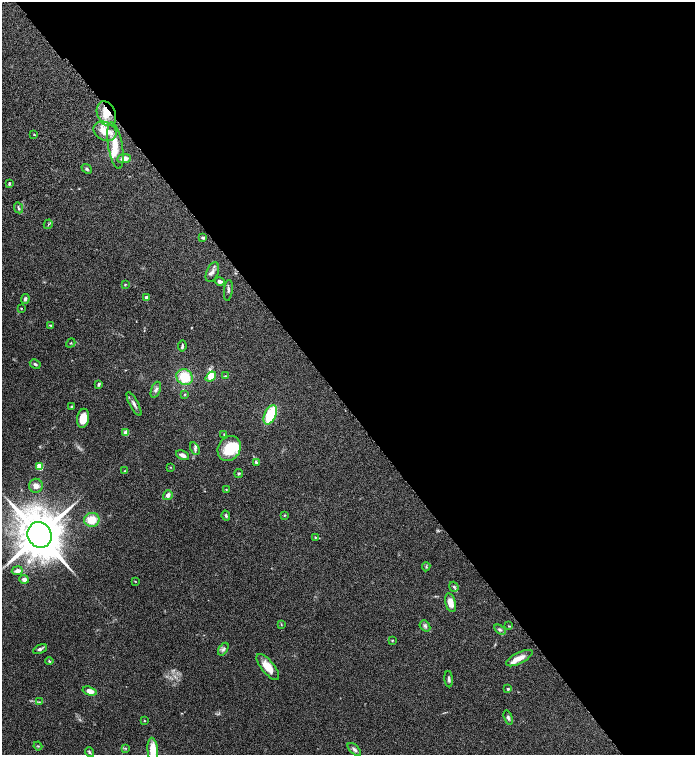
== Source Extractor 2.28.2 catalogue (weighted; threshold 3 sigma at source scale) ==
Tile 8 of 4 x 4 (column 4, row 2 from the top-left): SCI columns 4417-5801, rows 3113-4617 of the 6200 x 6220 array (HDU 1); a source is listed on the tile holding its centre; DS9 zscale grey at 2 x 2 block average (1 PNG px = mean of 2 x 2 image px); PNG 697 x 757 px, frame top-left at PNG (2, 2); each listed source drawn as its Kron ellipse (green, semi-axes under 4 px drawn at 4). Shown black and unused: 54% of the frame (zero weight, under 6 of 12 exposures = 6% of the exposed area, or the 3 px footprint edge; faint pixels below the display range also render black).
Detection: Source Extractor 2.28.2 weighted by HDU 2 'WHT'; one run over the whole footprint, this tile lists its part. Background 0.0762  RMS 0.0039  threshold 0.016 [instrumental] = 3 sigma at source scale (4.09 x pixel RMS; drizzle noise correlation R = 1.36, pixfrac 0.8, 0.05/0.05 arcsec/px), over >= 5 px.
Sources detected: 84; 8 inside a brighter listed object's ellipse — not listed separately; the other 76 listed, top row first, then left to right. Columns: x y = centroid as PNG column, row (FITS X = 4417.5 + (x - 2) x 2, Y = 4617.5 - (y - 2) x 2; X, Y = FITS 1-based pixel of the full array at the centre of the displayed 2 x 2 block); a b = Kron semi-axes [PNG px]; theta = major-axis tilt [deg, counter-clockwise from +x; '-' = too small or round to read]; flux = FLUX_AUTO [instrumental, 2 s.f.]
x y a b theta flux
106 114 13 9 -67 12
105 131 12 9 -27 12
34 134 2 2 - 0.67
115 146 23 7 -80 14
124 159 7 4 7 5.2
87 169 5 4 - 1.4
9 183 4 3 - 1
18 208 5 3 - 1.2
48 224 5 2 - 0.93
203 238 4 3 - 1.5
212 272 10 6 66 3.2
220 281 5 4 - 2.2
125 285 3 2 - 0.56
228 290 10 2 83 1.4
146 297 3 2 - 6.2
25 299 5 3 - 1.7
21 308 3 2 - 0.45
51 325 3 2 - 0.67
71 343 5 2 - 0.59
182 346 5 2 - 1.3
35 364 5 3 - 1.7
225 376 4 3 - 0.82
185 377 9 7 -34 22
211 377 6 4 39 9.2
99 384 4 3 - 1.5
156 390 8 4 70 2.3
185 394 3 3 - 0.55
134 404 13 3 -61 2.9
71 406 3 3 - 0.66
270 415 10 6 66 32
83 418 9 6 79 13
126 433 3 2 - 13
224 434 3 2 - 0.53
229 448 13 11 57 25
195 449 7 4 -62 1.9
183 455 7 3 -24 3.5
256 462 3 2 - 1.2
40 467 3 3 - 28
170 467 3 2 - 0.41
125 471 4 4 - 0.78
239 473 4 3 - 0.99
36 486 7 7 - 3.5
226 490 3 3 - 0.61
168 495 5 4 - 3.4
284 515 4 3 - 0.59
226 516 5 3 - 1.4
92 520 8 7 - 14
39 535 13 11 -60 3700
315 537 3 3 - 0.69
426 567 4 2 - 0.74
17 571 5 4 - 3.6
24 579 5 4 - 2.4
135 581 3 2 - 0.45
454 587 5 3 - 1.1
450 603 9 5 -76 7.8
281 624 4 3 - 0.62
425 626 6 4 -48 1.8
508 626 3 2 - 0.53
500 630 6 3 -31 1.7
392 640 3 2 - 0.6
40 649 7 3 28 2.3
223 649 7 3 57 1.9
519 658 14 5 27 6.9
49 661 4 2 - 0.82
268 667 16 6 -51 11
449 679 8 3 -86 1.7
508 689 2 2 - 1.2
90 691 7 4 -16 6.4
39 702 3 2 - 0.6
508 718 7 3 -72 1.6
144 721 3 2 - 0.46
38 746 4 2 - 0.63
125 748 3 2 - 0.68
354 749 8 4 -44 2.2
153 750 12 5 -85 16
89 752 5 3 - 1.3
Overlapping masked pixels (flux is a lower limit): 1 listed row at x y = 106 114
Isophote crosses this tile's border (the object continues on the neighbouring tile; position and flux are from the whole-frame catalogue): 1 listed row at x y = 153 750